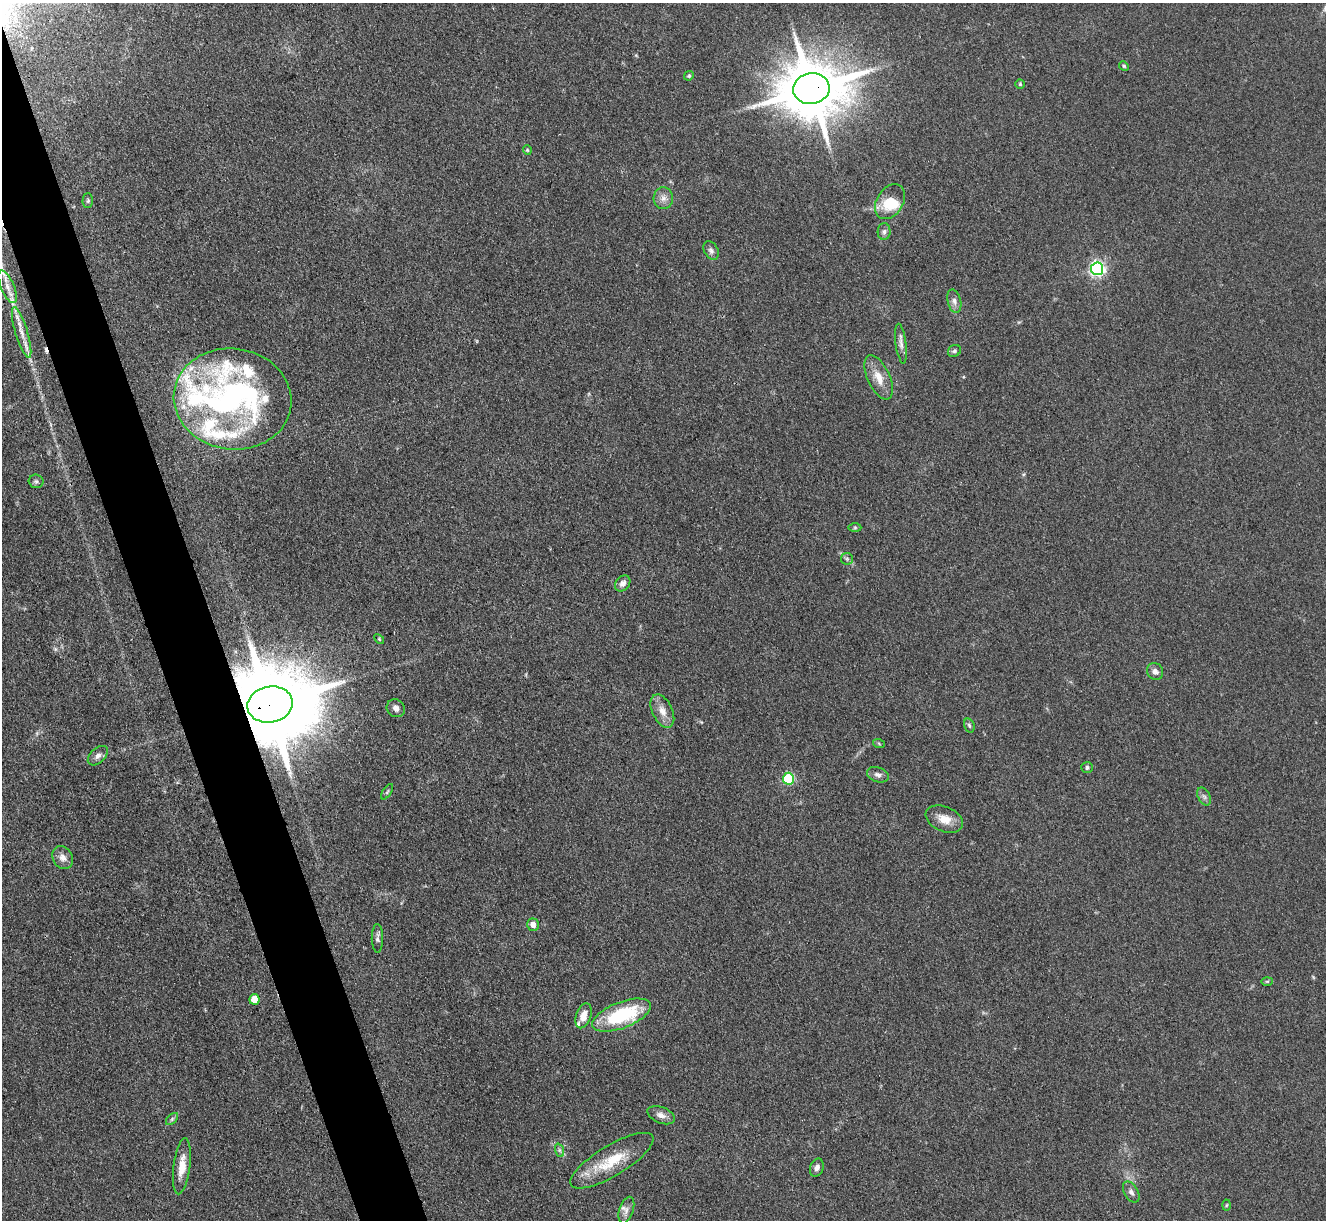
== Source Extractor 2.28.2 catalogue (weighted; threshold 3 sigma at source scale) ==
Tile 11 of 4 x 4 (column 3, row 3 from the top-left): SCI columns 2659-3982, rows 1494-2711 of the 5316 x 5299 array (HDU 1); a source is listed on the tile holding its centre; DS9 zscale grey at full resolution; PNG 1328 x 1222 px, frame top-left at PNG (2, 3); each listed source drawn as its Kron ellipse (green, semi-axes under 4 px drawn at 4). Shown black and unused: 5% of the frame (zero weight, under 3 of 4 exposures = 1% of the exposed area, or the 3 px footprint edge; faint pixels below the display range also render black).
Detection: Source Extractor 2.28.2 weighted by HDU 2 'WHT'; one run over the whole footprint, this tile lists its part. Background 0.111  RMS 0.0067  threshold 0.0302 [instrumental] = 3 sigma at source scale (4.5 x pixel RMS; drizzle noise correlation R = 1.50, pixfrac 1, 0.05/0.05 arcsec/px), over >= 5 px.
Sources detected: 63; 2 inside a brighter object's white glare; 1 cosmic-ray / hot-pixel residue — neither listed nor drawn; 8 inside a brighter listed object's ellipse — not listed separately; the other 52 listed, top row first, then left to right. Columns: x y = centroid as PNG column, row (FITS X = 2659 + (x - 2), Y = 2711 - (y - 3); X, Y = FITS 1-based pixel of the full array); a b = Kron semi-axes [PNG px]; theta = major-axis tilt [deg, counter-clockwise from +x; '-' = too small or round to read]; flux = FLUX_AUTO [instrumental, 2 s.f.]
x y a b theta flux
1124 66 5 4 - 0.87
689 76 5 4 - 0.89
1020 84 4 4 - 0.89
811 89 18 15 9 5500
527 150 4 4 - 0.79
663 198 11 9 -84 4.3
88 200 7 5 88 1.2
890 202 19 13 58 19
884 232 8 6 88 2
711 250 10 7 -61 2.3
1097 269 6 6 - 180
7 287 17 6 -67 5.2
954 301 12 6 -76 3.1
22 332 26 6 -73 8.1
901 344 20 5 -83 3.6
954 351 7 5 32 1.4
879 377 24 11 -65 11
233 399 59 50 -8 200
36 481 7 6 - 1.7
855 528 6 4 0 1
847 559 6 5 - 1.4
623 583 9 7 49 3.1
379 639 6 3 -46 0.83
1155 672 8 8 - 3.4
270 704 23 18 10 13000
396 708 9 8 - 3.2
662 711 18 10 -64 6.8
969 725 7 5 -72 1.3
879 744 6 4 -21 0.86
98 756 12 7 44 3.3
1087 768 6 5 - 1.6
878 775 11 7 -19 2.8
788 779 6 5 - 62
387 792 9 3 57 1.1
1204 797 9 6 -62 2.1
944 819 19 12 -22 9.6
63 858 12 10 -58 4.6
533 925 6 5 - 4.9
377 938 14 5 -89 2.4
1267 981 6 4 1 0.77
254 999 5 5 - 18
622 1015 31 13 21 53
584 1016 13 7 71 7.8
661 1115 14 8 -22 4.1
172 1119 7 4 46 1.3
559 1150 7 4 -71 1.6
612 1161 47 15 31 27
182 1166 28 8 83 11
817 1168 9 6 69 3
1131 1192 11 7 -60 2.8
1226 1205 5 3 - 0.71
626 1210 14 7 72 3.3
Overlapping masked pixels (flux is a lower limit): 2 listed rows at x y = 811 89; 270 704